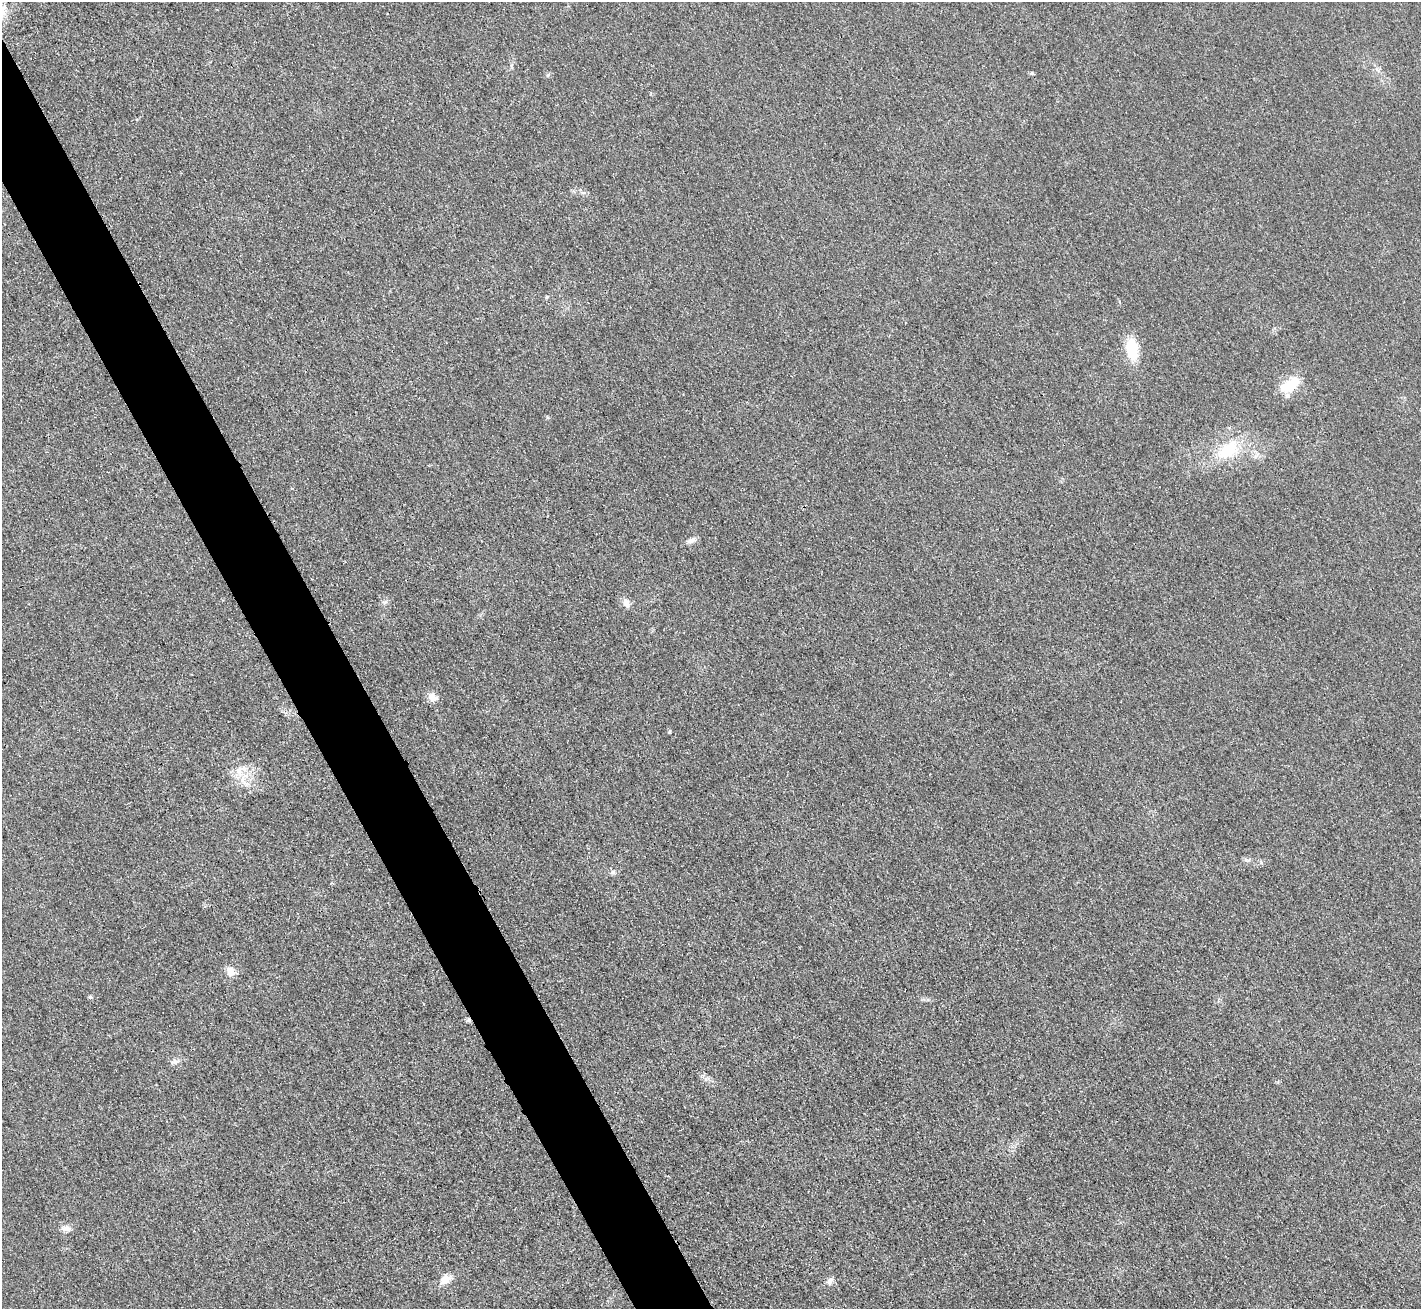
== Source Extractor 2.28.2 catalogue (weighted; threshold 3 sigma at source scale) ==
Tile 11 of 4 x 4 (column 3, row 3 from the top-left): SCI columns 2859-4277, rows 1620-2926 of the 5718 x 5712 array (HDU 1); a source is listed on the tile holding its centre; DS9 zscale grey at full resolution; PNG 1423 x 1311 px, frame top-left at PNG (2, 2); no overlay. Shown black and unused: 5% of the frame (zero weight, under 3 of 4 exposures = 2% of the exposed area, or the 3 px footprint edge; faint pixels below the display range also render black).
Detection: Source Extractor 2.28.2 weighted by HDU 2 'WHT'; one run over the whole footprint, this tile lists its part. Background 0.0266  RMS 0.0058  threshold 0.0261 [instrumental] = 3 sigma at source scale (4.5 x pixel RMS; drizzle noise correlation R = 1.50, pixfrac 1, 0.05/0.05 arcsec/px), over >= 5 px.
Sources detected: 20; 1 inside a brighter listed object's ellipse — not listed separately; the other 19 listed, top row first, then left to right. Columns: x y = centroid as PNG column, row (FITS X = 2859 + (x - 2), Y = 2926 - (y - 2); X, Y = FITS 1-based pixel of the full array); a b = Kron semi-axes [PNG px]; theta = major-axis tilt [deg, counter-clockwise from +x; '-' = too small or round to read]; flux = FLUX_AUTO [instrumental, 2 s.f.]
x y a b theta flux
1032 73 5 5 - 0.76
548 75 6 4 46 0.88
547 297 4 4 - 0.63
1132 349 20 11 -80 22
1291 385 28 14 33 15
1229 450 37 19 39 25
691 540 12 6 21 2.7
626 603 12 8 -81 3.4
432 697 13 9 -46 4.2
669 731 5 3 - 0.75
243 780 18 6 -73 5.1
613 872 6 6 - 1.3
230 972 11 9 -75 5
90 997 5 5 - 0.86
468 1020 6 5 - 1
174 1062 10 7 26 2.1
66 1228 14 8 -8 3.3
445 1279 13 10 33 5.9
830 1281 11 7 46 2.4
Overlapping masked pixels (flux is a lower limit): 1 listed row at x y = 468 1020
Unlisted compact peaks at least as high as the median listed source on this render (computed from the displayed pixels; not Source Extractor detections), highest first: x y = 1246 860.